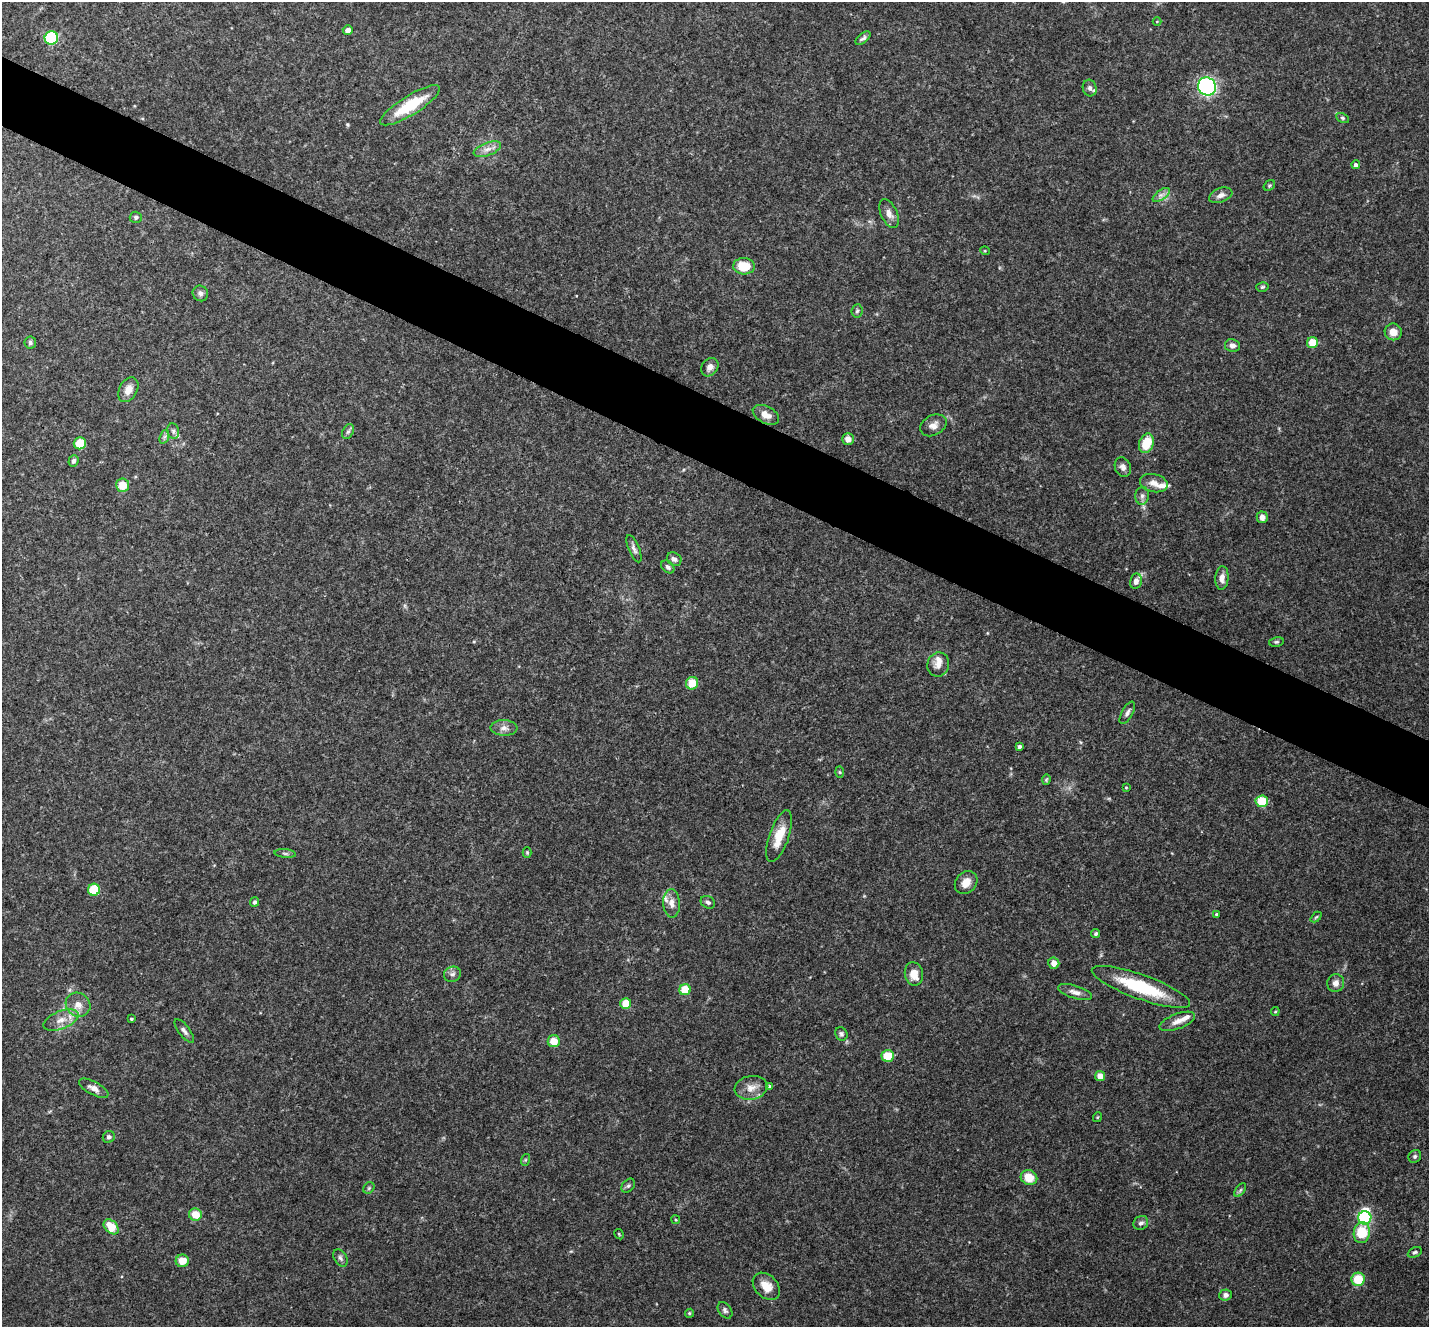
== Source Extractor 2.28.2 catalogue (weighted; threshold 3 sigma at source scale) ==
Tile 11 of 4 x 4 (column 3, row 3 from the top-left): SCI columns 2864-4290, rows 1612-2936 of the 5722 x 5735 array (HDU 1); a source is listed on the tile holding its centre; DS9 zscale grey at full resolution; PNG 1431 x 1329 px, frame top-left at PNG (2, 2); each listed source drawn as its Kron ellipse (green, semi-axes under 4 px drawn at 4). Shown black and unused: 5% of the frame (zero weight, under 3 of 4 exposures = <1% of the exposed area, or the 3 px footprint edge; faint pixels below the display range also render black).
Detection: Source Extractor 2.28.2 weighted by HDU 2 'WHT'; one run over the whole footprint, this tile lists its part. Background 0.125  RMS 0.0075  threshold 0.0337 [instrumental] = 3 sigma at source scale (4.5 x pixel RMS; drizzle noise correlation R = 1.50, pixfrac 1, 0.05/0.05 arcsec/px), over >= 5 px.
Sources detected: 117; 1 inside a brighter object's white glare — neither listed nor drawn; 6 inside a brighter listed object's ellipse — not listed separately; the other 110 listed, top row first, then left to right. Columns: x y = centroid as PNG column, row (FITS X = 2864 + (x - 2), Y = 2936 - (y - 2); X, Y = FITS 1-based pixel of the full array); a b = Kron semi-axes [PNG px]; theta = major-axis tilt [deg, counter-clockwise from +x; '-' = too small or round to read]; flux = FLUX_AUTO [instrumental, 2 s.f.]
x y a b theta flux
1157 21 4 3 - 0.55
348 30 5 5 - 3.4
51 38 7 6 - 59
863 38 9 5 38 2
1207 86 9 9 - 160
1090 88 8 7 - 2.1
410 105 35 9 32 30
1342 118 7 4 -27 1.2
487 149 14 6 20 5
1356 165 4 4 - 2.2
1269 185 6 4 35 1
1161 195 10 5 35 3
1221 195 12 7 20 4.4
889 214 15 8 -66 4.9
136 217 6 5 - 1.8
985 251 5 3 - 0.62
744 266 10 8 -4 17
1262 287 6 4 15 1.2
200 293 8 7 - 2.4
857 311 6 5 - 1.5
1393 332 8 8 - 6.5
30 343 6 6 - 2
1312 343 5 5 - 14
1232 345 7 6 - 3.4
710 367 10 8 52 4
128 390 13 9 61 6.4
766 415 14 8 -28 6.3
933 425 14 10 28 5
173 431 8 6 -79 2.1
348 431 8 5 62 1.9
164 437 7 4 71 1.5
848 439 6 5 - 4.6
80 443 6 6 - 16
1146 443 10 7 70 19
73 461 6 5 - 2.4
1123 467 10 8 -66 3.4
1154 483 14 9 -12 6
123 485 6 6 - 12
1142 496 9 7 82 2.7
1262 517 6 5 - 4
634 549 14 5 -67 2.8
674 559 8 6 -38 2.7
668 567 7 5 -42 1.9
1222 578 12 6 85 4.4
1136 581 8 6 78 4.6
1276 642 7 4 9 1.3
938 664 12 11 - 5.3
692 683 6 6 - 13
1127 713 12 5 61 2.7
504 728 13 7 -2 4.2
1020 747 4 3 - 1.8
840 772 5 3 - 0.85
1046 780 5 4 - 0.91
1126 787 4 3 - 0.64
1262 801 6 6 - 20
779 836 27 10 71 15
527 852 5 4 - 0.88
285 853 11 4 -5 1.8
966 882 12 10 48 7.5
94 890 6 6 - 25
255 902 5 4 - 1.7
708 902 7 6 - 2.2
672 903 14 8 -86 5.5
1217 914 4 3 - 1.2
1316 917 6 3 44 0.85
1096 934 4 3 - 1.2
1054 963 6 5 - 5.1
452 974 8 7 - 2.7
914 974 12 9 -78 10
1336 983 9 8 - 4.8
1141 987 52 12 -20 47
685 990 6 5 - 21
1075 992 18 6 -17 4.6
626 1004 5 5 - 14
78 1005 13 11 -37 7.3
1275 1011 4 3 - 0.83
131 1019 3 2 - 0.88
61 1020 18 9 21 8
1177 1021 19 7 20 5.8
184 1031 14 5 -53 2.9
841 1034 7 6 - 1.8
554 1041 6 6 - 11
888 1056 6 6 - 16
1100 1076 5 5 - 6.8
769 1086 3 3 - 1.1
94 1088 16 6 -28 4.9
751 1088 16 11 11 7.6
1098 1117 5 3 - 0.63
109 1137 6 5 - 2.1
1415 1156 7 6 - 1.6
525 1160 6 4 71 0.92
1029 1178 8 7 - 13
628 1186 8 5 48 1.6
369 1188 6 5 - 1.1
1240 1190 8 4 53 1.5
195 1214 6 6 - 12
1365 1218 6 6 - 72
676 1220 4 3 - 0.72
1141 1223 8 6 38 2.7
111 1227 9 6 -46 15
1362 1233 10 8 82 23
619 1234 5 3 - 0.69
1415 1252 7 5 26 1.5
340 1258 9 6 -58 2.2
182 1261 6 6 - 10
1358 1279 7 6 - 19
766 1286 15 11 -45 9.6
1226 1295 6 5 - 2.8
725 1310 9 6 -55 2
689 1313 5 4 - 1.1